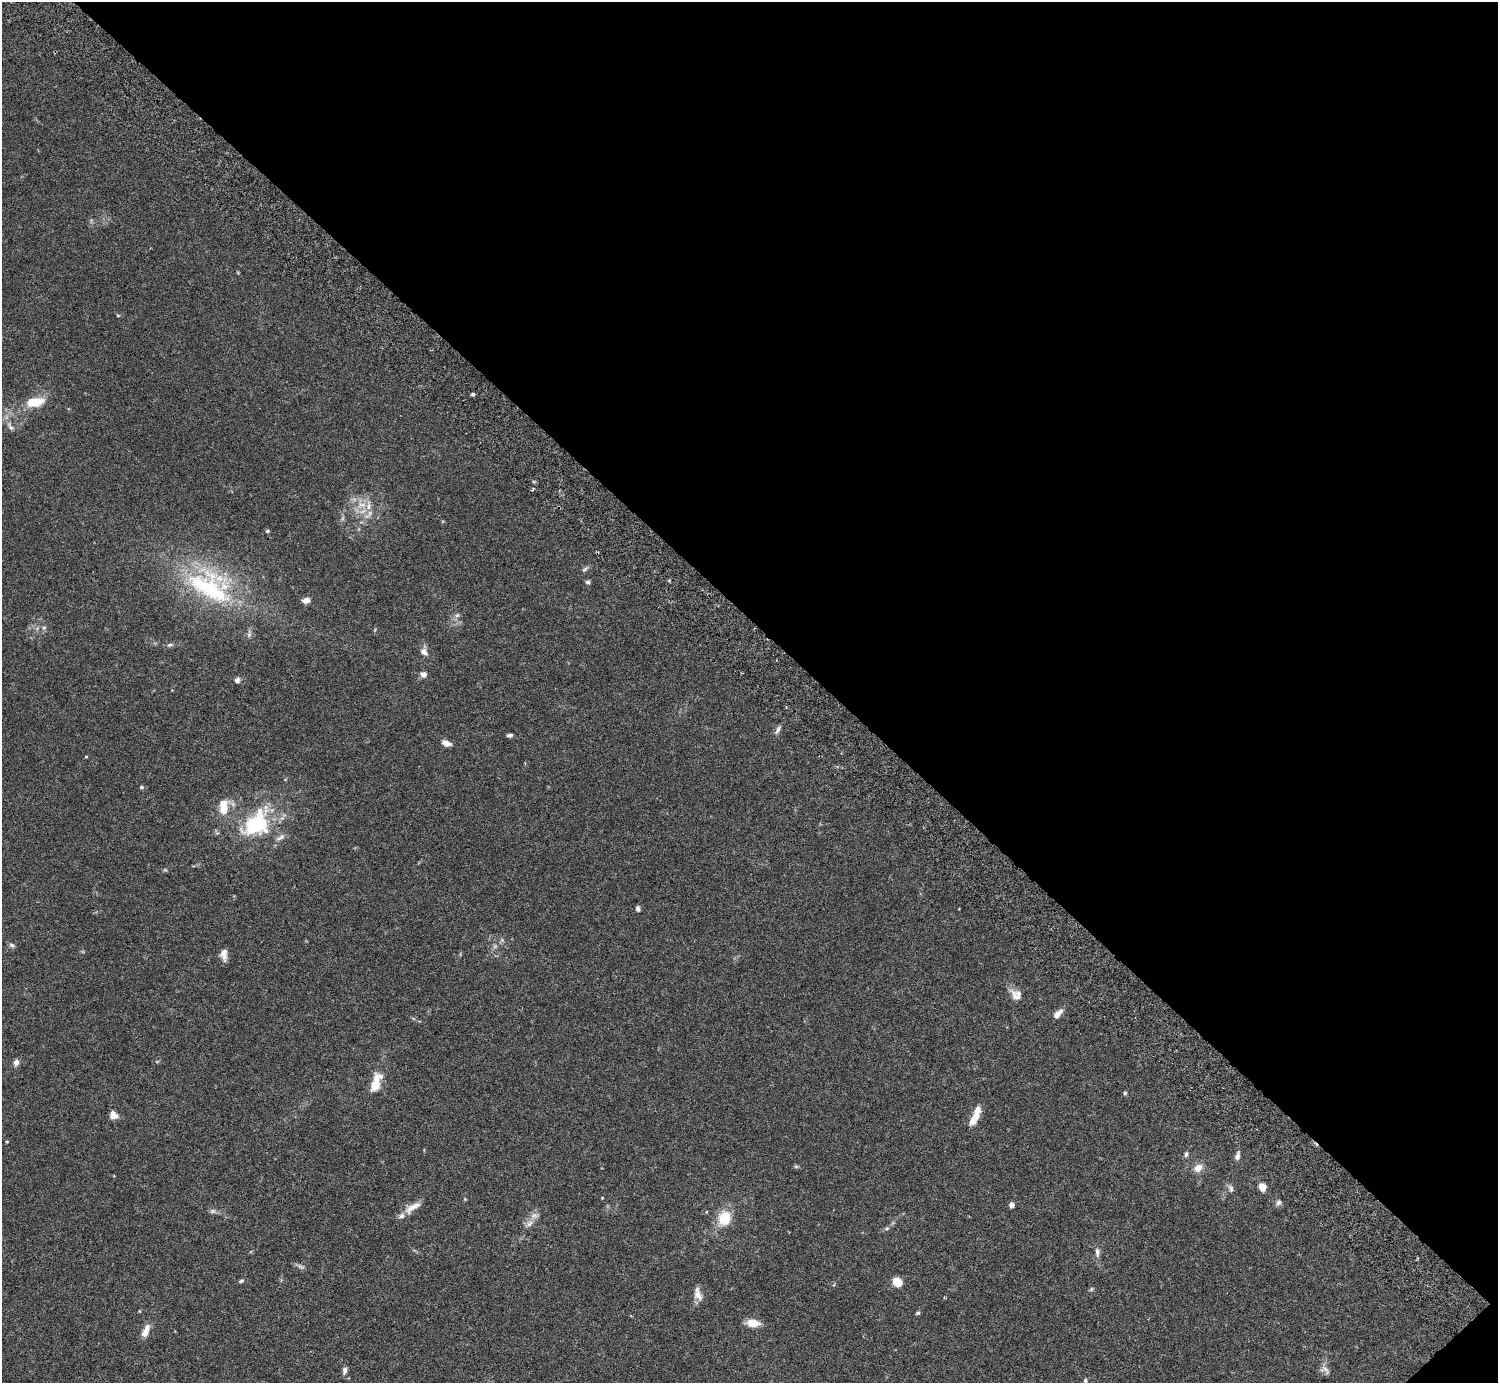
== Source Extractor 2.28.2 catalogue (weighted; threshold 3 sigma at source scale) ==
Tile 8 of 4 x 4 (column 4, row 2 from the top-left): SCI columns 4532-6027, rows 2968-4348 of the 6074 x 6074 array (HDU 1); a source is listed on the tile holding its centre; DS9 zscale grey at full resolution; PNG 1500 x 1385 px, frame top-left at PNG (2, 2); no overlay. Shown black and unused: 45% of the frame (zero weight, under 3 of 6 exposures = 3% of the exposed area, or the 3 px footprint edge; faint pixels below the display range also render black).
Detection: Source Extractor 2.28.2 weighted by HDU 2 'WHT'; one run over the whole footprint, this tile lists its part. Background 0.0222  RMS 0.0021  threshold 0.00877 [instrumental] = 3 sigma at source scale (4.09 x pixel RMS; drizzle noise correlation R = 1.36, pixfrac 0.8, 0.05/0.05 arcsec/px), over >= 5 px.
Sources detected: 68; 1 too faint to see at this stretch — not listed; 4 inside a brighter listed object's ellipse — not listed separately; the other 63 listed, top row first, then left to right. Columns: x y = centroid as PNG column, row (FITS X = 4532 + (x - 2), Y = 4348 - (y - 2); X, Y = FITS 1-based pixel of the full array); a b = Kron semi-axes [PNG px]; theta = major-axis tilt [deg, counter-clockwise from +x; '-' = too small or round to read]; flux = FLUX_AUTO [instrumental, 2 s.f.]
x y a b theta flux
118 315 5 3 - 0.18
473 394 5 4 - 0.29
34 402 20 9 10 4.7
10 426 16 6 -55 0.95
362 505 16 7 -13 2.1
369 514 17 6 47 1.3
267 531 5 4 - 0.28
585 569 11 5 40 0.49
588 582 5 5 - 0.42
210 586 68 39 -29 27
306 600 7 6 - 1.3
457 615 7 6 - 0.49
44 628 7 5 45 0.39
169 645 8 5 16 0.44
424 652 10 8 -44 1
423 674 7 6 - 1
237 680 7 6 - 0.62
778 730 12 5 62 0.6
509 735 6 4 6 0.5
446 743 8 5 -21 1.4
86 757 5 3 - 0.15
141 787 5 5 - 0.33
223 806 21 11 -90 3.2
256 824 30 21 42 16
217 833 5 5 - 0.29
281 837 13 6 32 0.79
638 909 5 4 - 0.6
959 909 2 2 - 0.13
12 945 8 5 -38 0.47
224 954 13 7 -86 1.4
1016 994 16 12 -38 1.7
1058 1014 12 6 47 1.4
16 1062 8 6 72 0.77
376 1080 21 12 66 3.1
1125 1093 5 4 - 0.26
113 1115 9 8 - 1.3
975 1117 25 7 65 2.9
1186 1154 7 4 75 0.42
1237 1156 10 5 77 0.99
796 1167 6 4 -2 0.28
1198 1168 11 9 39 1.6
1262 1187 8 6 -67 2
1231 1188 11 6 -69 0.63
602 1198 3 3 - 0.16
1278 1202 8 6 44 0.54
1012 1205 5 4 - 1.2
412 1207 27 8 32 2
213 1211 8 6 15 0.5
534 1216 12 7 20 1
724 1218 7 6 - 9.4
887 1228 6 4 42 0.31
1097 1252 12 6 -90 0.85
300 1267 12 5 -18 0.56
241 1281 8 5 16 0.36
897 1282 11 9 -27 2.3
1091 1289 6 4 89 0.28
698 1295 16 11 -60 1.5
918 1313 6 4 16 0.32
752 1323 14 8 -5 2.5
146 1330 17 7 66 1.7
345 1370 9 6 77 0.66
1325 1370 15 8 -39 0.95
1085 1381 5 4 - 0.31